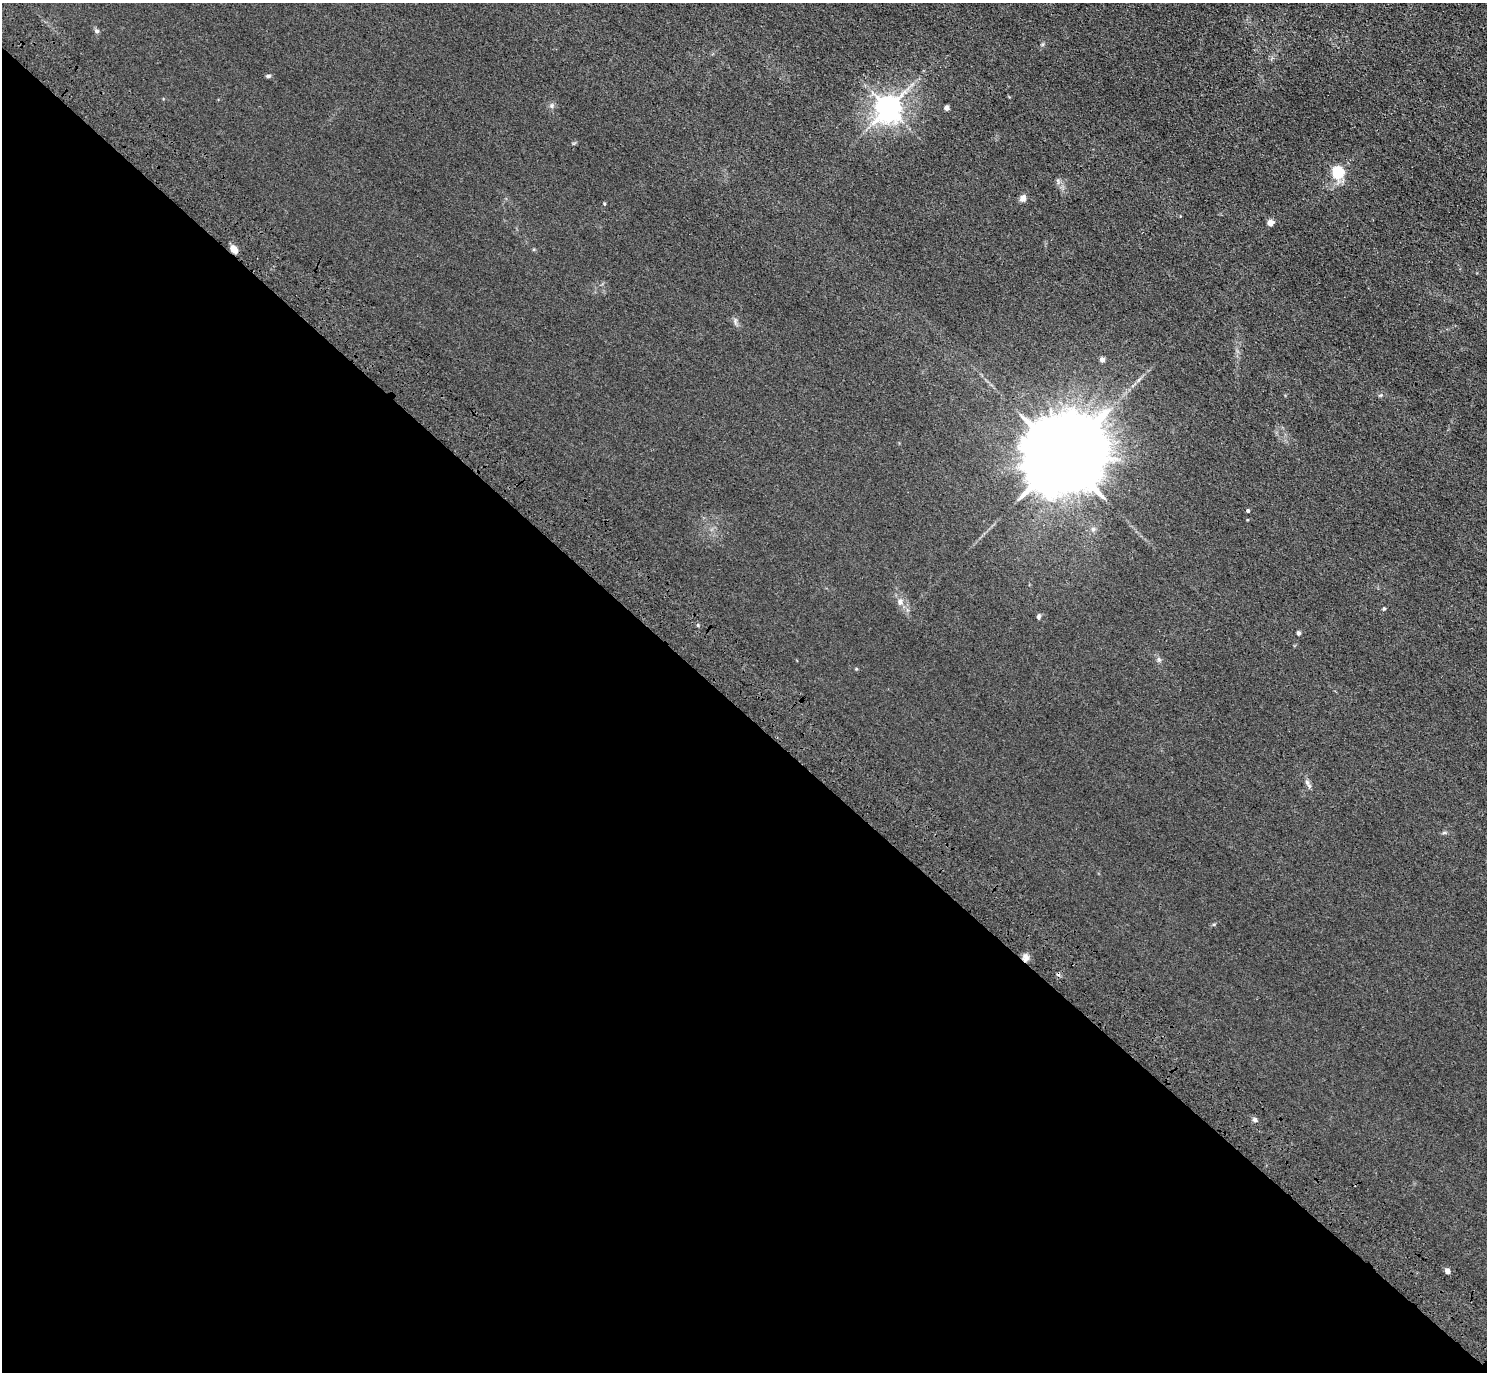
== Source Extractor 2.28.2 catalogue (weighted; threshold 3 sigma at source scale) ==
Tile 14 of 4 x 4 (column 2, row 4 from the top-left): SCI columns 1575-3059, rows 389-1758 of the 6118 x 6118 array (HDU 1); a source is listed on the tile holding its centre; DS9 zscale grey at full resolution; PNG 1489 x 1374 px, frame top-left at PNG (2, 3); no overlay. Shown black and unused: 48% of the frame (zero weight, under 3 of 4 exposures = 6% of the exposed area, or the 3 px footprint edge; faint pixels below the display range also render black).
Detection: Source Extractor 2.28.2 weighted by HDU 2 'WHT'; one run over the whole footprint, this tile lists its part. Background 0.0112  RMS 0.0054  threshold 0.0242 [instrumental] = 3 sigma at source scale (4.5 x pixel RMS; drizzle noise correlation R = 1.50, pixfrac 1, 0.05/0.05 arcsec/px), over >= 5 px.
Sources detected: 26; all 26 listed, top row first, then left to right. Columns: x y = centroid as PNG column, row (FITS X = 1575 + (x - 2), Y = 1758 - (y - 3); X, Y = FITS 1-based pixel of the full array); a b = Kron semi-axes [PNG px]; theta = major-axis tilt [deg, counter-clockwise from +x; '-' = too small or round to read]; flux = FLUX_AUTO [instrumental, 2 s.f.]
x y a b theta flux
97 31 6 5 - 1.1
268 76 7 4 10 0.93
552 105 6 4 72 0.95
888 108 8 7 - 580
946 108 4 4 - 2.7
1338 173 5 5 - 65
1058 181 10 3 -79 0.93
1023 198 8 7 - 2.3
604 204 5 3 - 0.5
1270 223 4 4 - 8.1
234 249 10 7 -40 3.3
1102 360 5 4 - 2.9
1063 456 24 18 37 10000
1248 511 4 3 - 0.94
1093 529 6 5 - 1.1
900 602 10 6 83 2
1384 609 5 4 - 0.61
1038 617 6 4 79 1.2
698 625 5 3 - 0.52
1298 633 4 4 - 1.4
1159 659 7 5 -59 1.1
1307 782 8 6 -85 1.6
1444 833 6 4 19 0.74
1026 958 11 8 87 2.4
1255 1120 6 5 - 1.5
1447 1271 5 4 - 3.1
Overlapping masked pixels (flux is a lower limit): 2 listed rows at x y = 234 249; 1026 958